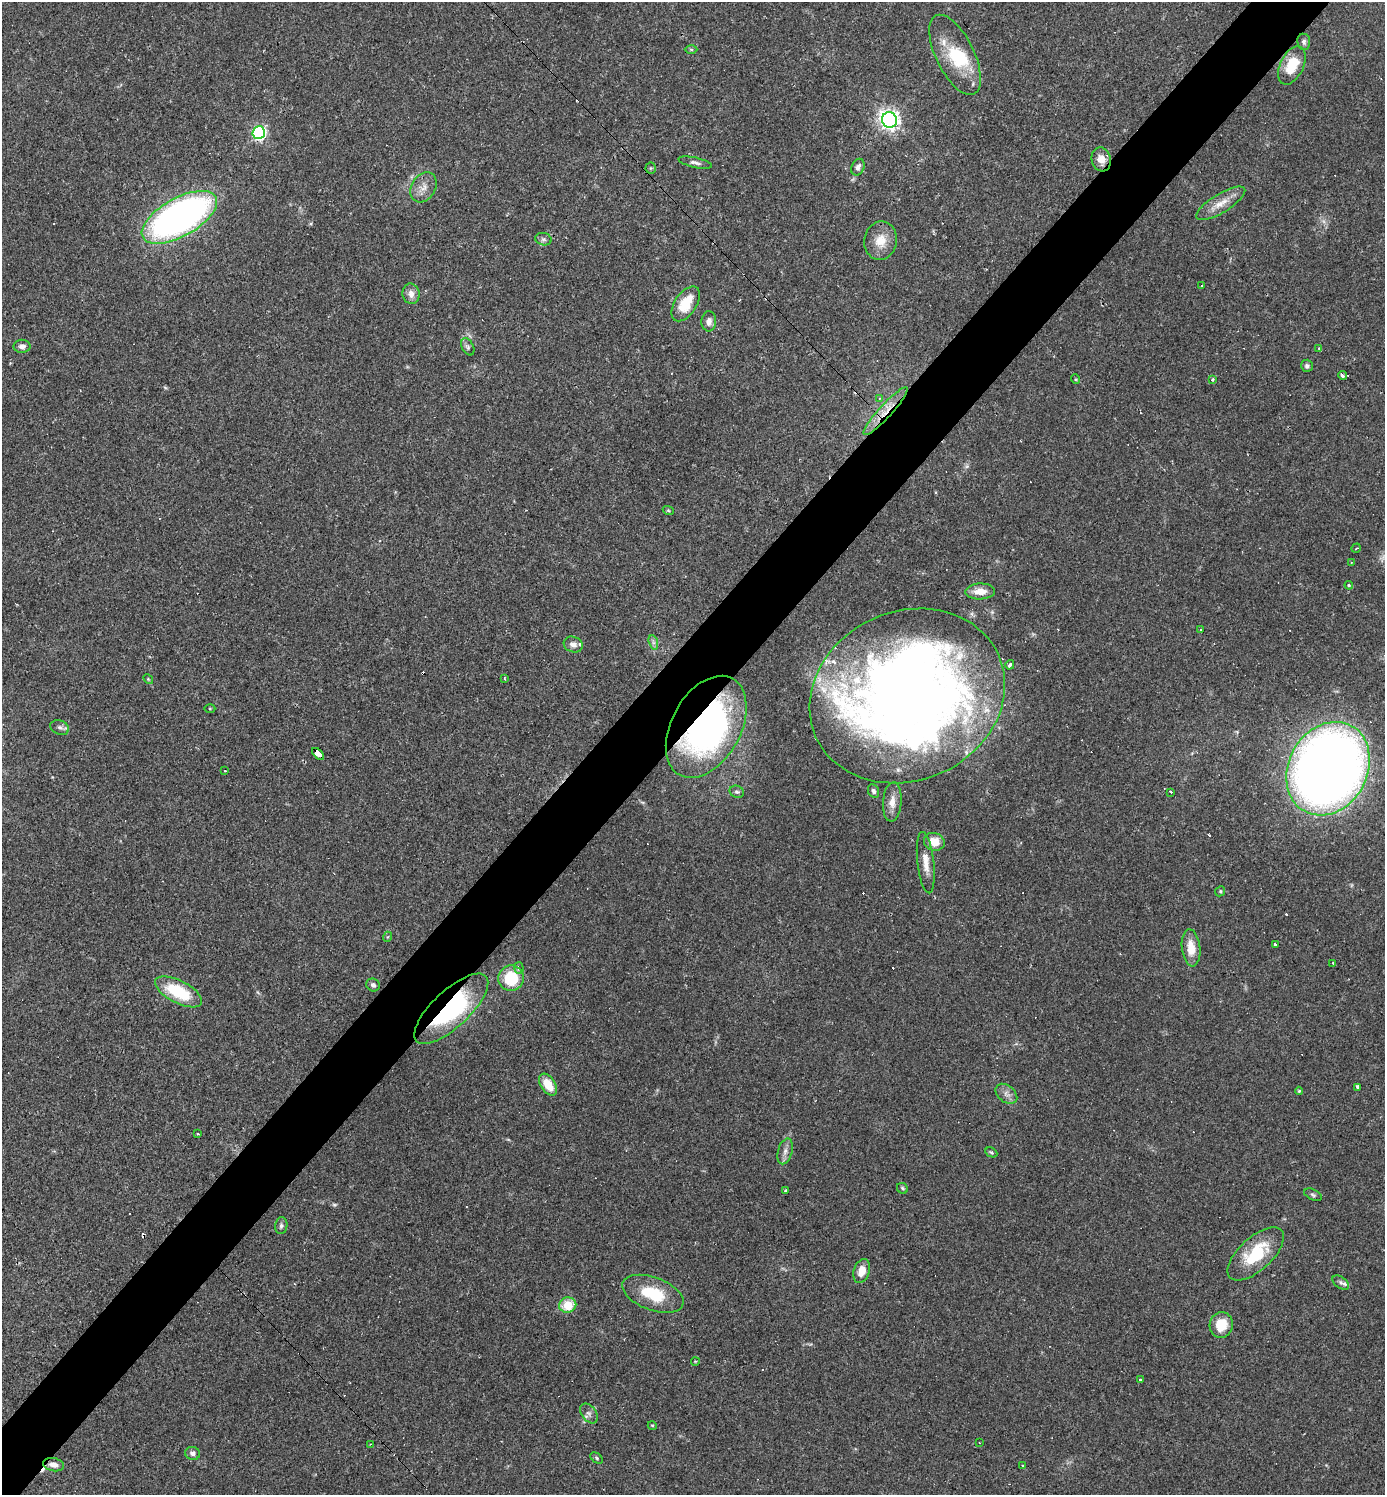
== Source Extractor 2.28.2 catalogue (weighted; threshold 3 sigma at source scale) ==
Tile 10 of 4 x 4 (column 2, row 3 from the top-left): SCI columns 1676-3058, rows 1495-2987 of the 5975 x 5974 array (HDU 1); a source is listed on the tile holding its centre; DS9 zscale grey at full resolution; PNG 1387 x 1497 px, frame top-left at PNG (2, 2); each listed source drawn as its Kron ellipse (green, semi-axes under 4 px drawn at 4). Shown black and unused: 6% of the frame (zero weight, under 2 of 3 exposures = <1% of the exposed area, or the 3 px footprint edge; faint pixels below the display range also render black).
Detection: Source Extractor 2.28.2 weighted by HDU 2 'WHT'; one run over the whole footprint, this tile lists its part. Background 0.0384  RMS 0.0049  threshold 0.0222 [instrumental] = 3 sigma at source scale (4.5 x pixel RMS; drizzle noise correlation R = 1.50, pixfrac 1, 0.05/0.05 arcsec/px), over >= 5 px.
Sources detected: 123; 3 too faint to see at this stretch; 1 inside a brighter object's white glare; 22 cosmic-ray / hot-pixel residue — neither listed nor drawn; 8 inside a brighter listed object's ellipse — not listed separately; the other 89 listed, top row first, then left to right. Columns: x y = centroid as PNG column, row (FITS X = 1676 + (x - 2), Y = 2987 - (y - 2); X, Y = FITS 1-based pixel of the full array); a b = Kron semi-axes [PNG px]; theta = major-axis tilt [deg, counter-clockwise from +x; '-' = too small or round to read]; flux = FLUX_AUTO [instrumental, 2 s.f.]
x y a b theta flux
1304 42 8 6 -83 1.6
691 50 6 4 -1 0.68
955 55 43 19 -64 25
1292 65 20 11 64 16
890 120 8 7 - 250
259 133 6 6 - 100
1101 159 12 9 -75 4.9
695 163 17 5 -12 1.9
858 167 9 6 67 2.1
651 168 5 5 - 0.64
423 187 16 12 59 4.8
1221 203 28 9 32 7.3
179 217 42 19 29 230
543 239 8 6 -14 1.3
881 241 19 16 82 8.9
1202 286 3 3 - 0.82
411 294 10 8 -76 3.5
686 304 20 11 57 13
709 321 10 7 88 2.9
22 346 8 6 0 2.2
468 347 9 5 -63 1.3
1319 348 4 3 - 0.59
1307 366 6 6 - 1.4
1343 375 4 3 - 4.8
1075 379 5 3 - 0.5
1213 379 4 3 - 0.75
879 398 4 3 - 0.99
886 411 32 6 48 8.7
668 510 5 3 - 0.64
1356 548 5 2 - 0.48
1351 562 3 2 - 0.4
1349 585 4 3 - 0.57
980 591 14 8 2 6.3
1201 629 3 3 - 0.76
653 642 7 4 -72 1.3
573 645 10 7 -19 2.4
1010 665 5 3 - 1.4
504 678 3 2 - 0.6
148 679 5 4 - 0.53
907 696 100 84 24 700
210 709 5 3 - 0.53
60 727 9 7 -22 1.8
706 727 55 34 61 170
318 754 7 4 -44 67
1328 769 49 39 61 560
225 771 3 2 - 0.39
874 791 7 5 -66 1.3
737 792 7 6 - 1.1
1171 792 3 3 - 1.8
892 802 19 9 86 5.2
934 842 10 8 -17 8.2
926 863 31 8 -84 6.8
1220 891 5 4 - 0.67
387 937 5 3 - 0.41
1275 944 3 3 - 2.6
1191 948 18 9 -83 8.4
1333 963 3 2 - 0.5
519 968 5 5 - 2
511 978 13 12 - 18
373 985 7 6 - 1.6
178 992 26 11 -27 25
451 1009 47 18 43 65
548 1085 12 7 -57 9.3
1358 1087 4 3 - 2.6
1299 1091 4 4 - 0.63
1006 1094 12 8 -39 2.8
197 1134 3 3 - 0.99
785 1151 13 7 74 2.7
991 1152 6 4 -27 0.79
902 1188 6 5 - 0.87
786 1191 3 3 - 1.8
1313 1195 9 5 -26 1
281 1226 8 6 81 1.4
1256 1254 35 16 42 25
862 1271 12 7 73 5.8
1341 1283 9 5 -36 1.4
653 1294 32 16 -20 20
568 1305 8 7 - 11
1221 1325 13 11 76 11
695 1361 4 3 - 0.45
1140 1380 3 3 - 1.8
589 1413 11 7 -53 2
652 1425 5 3 - 0.58
979 1443 3 2 - 0.35
370 1444 2 2 - 0.26
192 1453 7 6 - 2
597 1458 7 4 -38 0.76
54 1465 10 6 -11 3.6
1022 1465 3 2 - 0.38
Overlapping masked pixels (flux is a lower limit): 7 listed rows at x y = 1101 159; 886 411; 907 696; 706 727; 318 754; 451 1009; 54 1465